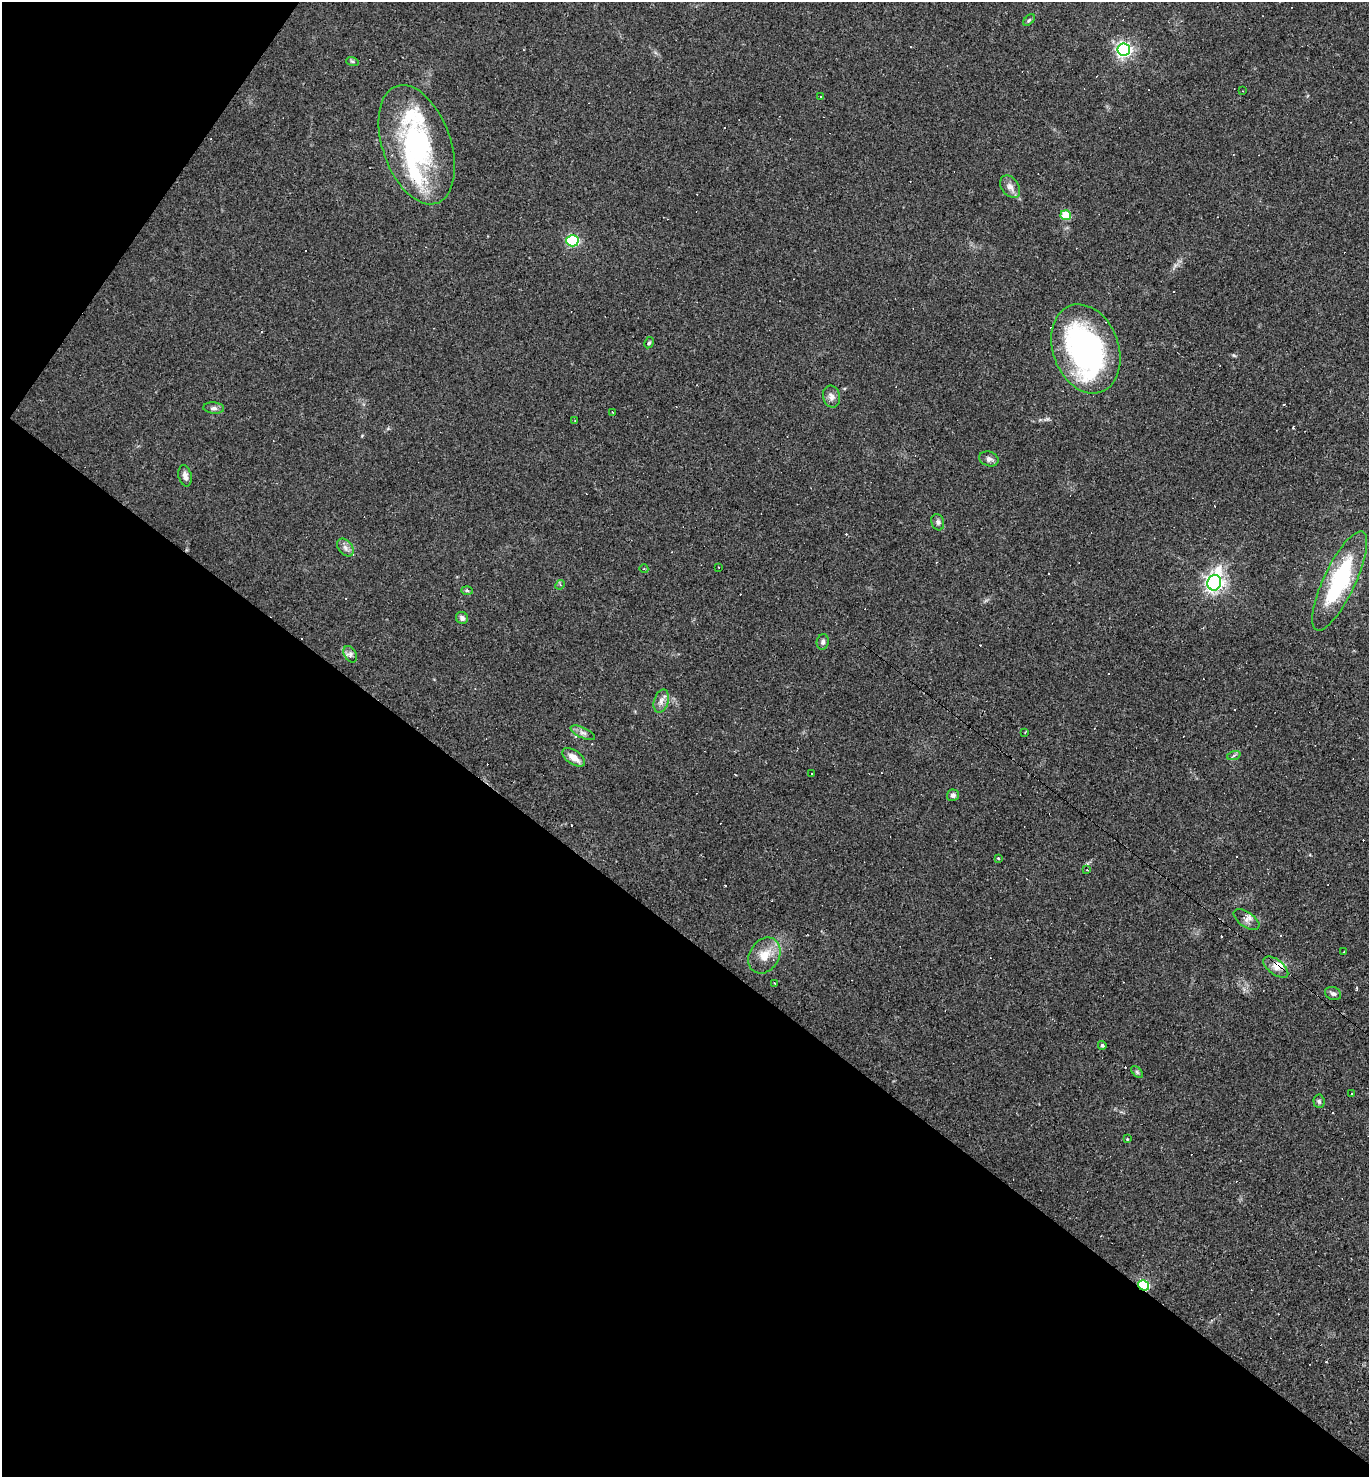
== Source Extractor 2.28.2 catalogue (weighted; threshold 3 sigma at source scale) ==
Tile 9 of 4 x 4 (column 1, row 3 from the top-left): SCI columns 149-1515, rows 1476-2950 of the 5906 x 5901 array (HDU 1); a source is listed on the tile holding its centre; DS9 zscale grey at full resolution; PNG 1371 x 1479 px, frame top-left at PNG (2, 2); each listed source drawn as its Kron ellipse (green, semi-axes under 4 px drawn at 4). Shown black and unused: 40% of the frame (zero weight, under 3 of 4 exposures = <1% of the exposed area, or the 3 px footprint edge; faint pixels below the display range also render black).
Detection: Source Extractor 2.28.2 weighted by HDU 2 'WHT'; one run over the whole footprint, this tile lists its part. Background 0.0579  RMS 0.0069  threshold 0.0309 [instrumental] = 3 sigma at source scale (4.5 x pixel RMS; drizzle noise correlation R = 1.50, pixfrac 1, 0.05/0.05 arcsec/px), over >= 5 px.
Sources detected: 81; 1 inside a brighter object's white glare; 28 cosmic-ray / hot-pixel residue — neither listed nor drawn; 3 inside a brighter listed object's ellipse — not listed separately; the other 49 listed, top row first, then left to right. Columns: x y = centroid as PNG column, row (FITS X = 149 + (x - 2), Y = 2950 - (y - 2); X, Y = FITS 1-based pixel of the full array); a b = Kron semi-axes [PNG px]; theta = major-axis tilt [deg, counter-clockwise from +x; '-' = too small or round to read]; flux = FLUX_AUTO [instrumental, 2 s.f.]
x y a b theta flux
1029 20 7 4 45 1
1124 50 6 6 - 210
352 61 6 4 -19 1.1
1243 91 3 2 - 0.44
820 96 3 3 - 1.8
417 145 62 34 -71 100
1010 187 12 8 -53 4.3
1066 215 5 5 - 24
572 241 6 5 - 89
649 343 6 4 61 1.1
1086 349 46 33 -70 170
832 397 11 8 -74 3.6
214 408 10 5 -4 2.3
612 412 3 2 - 0.66
575 420 2 2 - 0.74
989 459 10 7 -18 2.6
185 476 11 6 -77 3
938 522 8 6 -71 2
345 548 10 7 -51 2.9
719 567 3 2 - 0.78
644 569 4 3 - 0.75
1340 581 54 16 65 72
1214 583 8 6 72 310
560 585 5 4 - 0.95
467 590 6 4 -2 1
462 618 6 6 - 1.9
823 642 8 6 76 1.9
350 654 9 6 -61 2.3
661 701 12 7 73 3.6
1025 732 4 2 - 0.61
583 733 13 5 -25 2.9
1234 755 7 4 19 1.2
574 757 13 7 -34 6.5
812 773 3 3 - 1.2
953 795 6 5 - 2
998 858 3 3 - 1.5
1087 870 3 3 - 0.51
1246 920 15 7 -35 3.9
1344 951 3 2 - 0.5
764 956 19 15 58 12
1276 967 14 7 -37 5.6
775 984 3 2 - 1.6
1333 994 8 6 -22 2.1
1102 1045 4 3 - 1.2
1137 1072 7 4 -46 1.2
1351 1094 3 3 - 1.6
1319 1101 7 5 -87 1.3
1127 1139 3 3 - 0.56
1143 1285 6 5 - 72
Overlapping masked pixels (flux is a lower limit): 2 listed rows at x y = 1276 967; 1143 1285